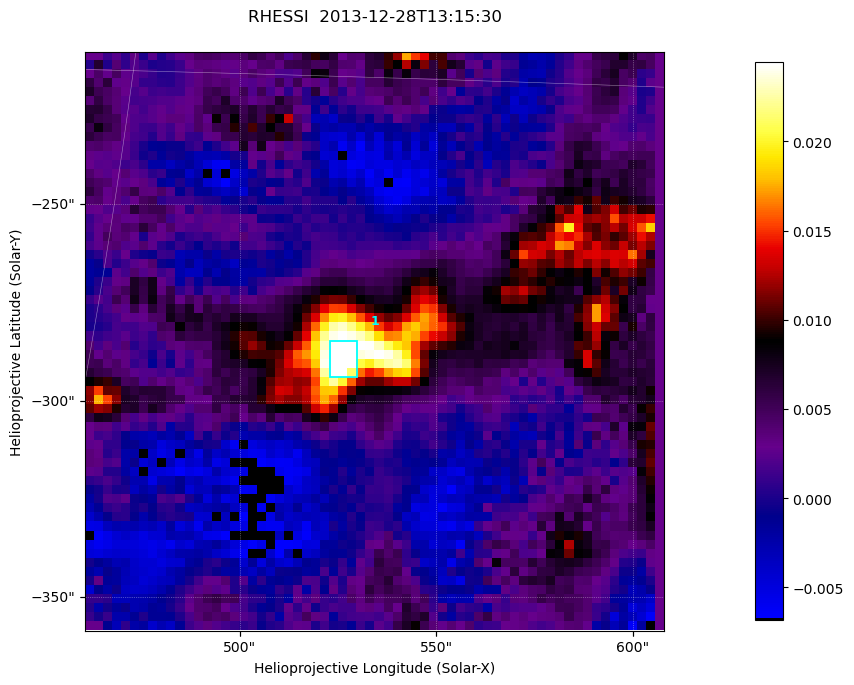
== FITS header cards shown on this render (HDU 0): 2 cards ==
TELESCOP= 'RHESSI  '           / Name of the Telescope or Mission
DATE_OBS= '2013-12-28T13:15:30.000' / nominal U.T. date when integration of this

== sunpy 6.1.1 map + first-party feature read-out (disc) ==
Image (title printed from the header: RHESSI  2013-12-28T13:15:30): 64 x 64 px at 2.3 arcsec/px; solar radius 975 arcsec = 424 px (partial field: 0.7% of the solar disc is inside the frame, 100% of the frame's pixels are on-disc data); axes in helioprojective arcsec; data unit not stated in the header (colour bar unlabelled)
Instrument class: DISC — disc imager (sunpy class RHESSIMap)
Bright regions (active regions / flare kernels): reference = the on-disc median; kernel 3 px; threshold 5 sigma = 0.0217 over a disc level ~0.00232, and >= 1.15x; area >= 9 px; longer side >= 3 px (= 6.9 arcsec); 1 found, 1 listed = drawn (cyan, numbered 1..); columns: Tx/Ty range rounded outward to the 5 arcsec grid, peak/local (2 s.f.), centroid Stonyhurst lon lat
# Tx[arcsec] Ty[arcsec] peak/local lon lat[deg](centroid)
1 520..530 -295..-285 11 +35 -19